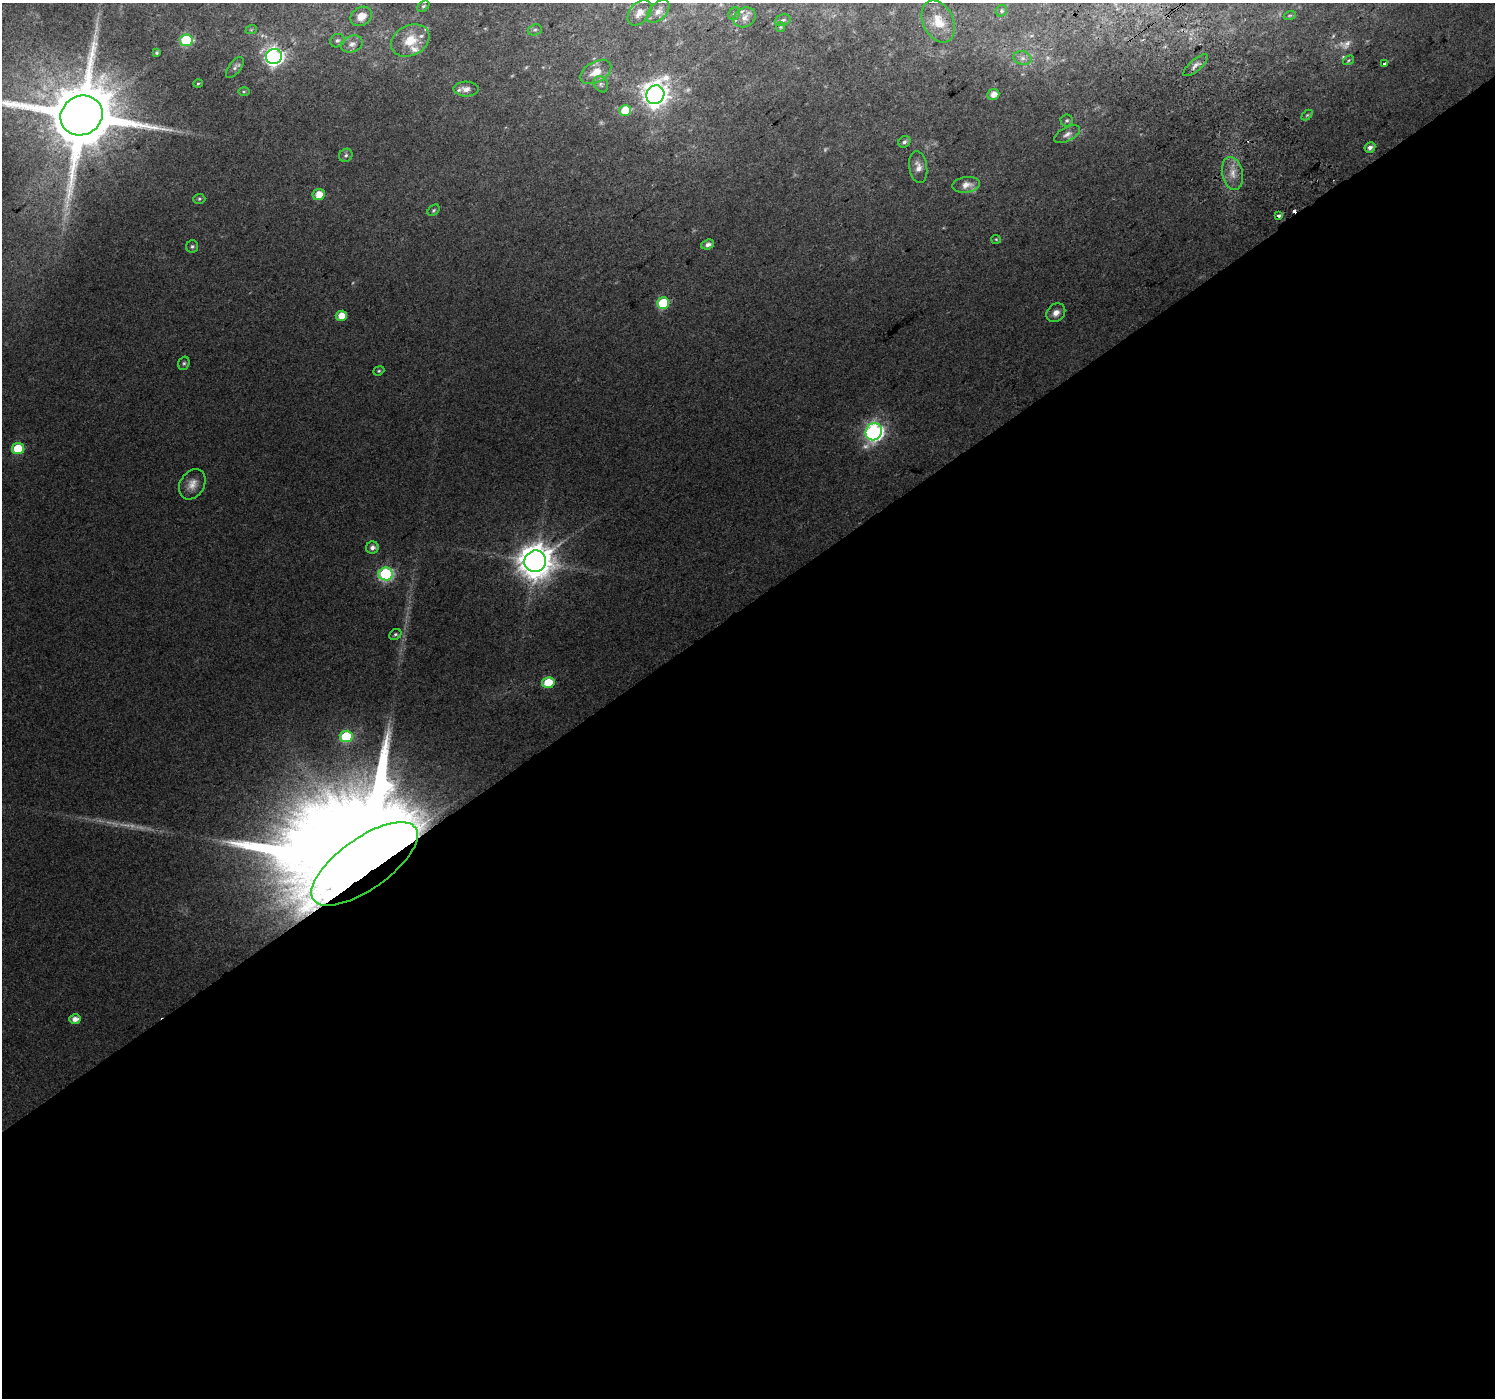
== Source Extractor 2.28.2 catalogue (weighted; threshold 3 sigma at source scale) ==
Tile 15 of 4 x 4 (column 3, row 4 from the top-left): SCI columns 3027-4519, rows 224-1619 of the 6047 x 5969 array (HDU 1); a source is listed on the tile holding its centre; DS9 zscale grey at full resolution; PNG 1497 x 1400 px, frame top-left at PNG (2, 3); each listed source drawn as its Kron ellipse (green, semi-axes under 4 px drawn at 4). Shown black and unused: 57% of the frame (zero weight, under 2 of 3 exposures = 2% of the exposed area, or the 3 px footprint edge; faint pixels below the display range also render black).
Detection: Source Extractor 2.28.2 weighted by HDU 2 'WHT'; one run over the whole footprint, this tile lists its part. Background 0.0471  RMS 0.011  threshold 0.0492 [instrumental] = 3 sigma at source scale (4.5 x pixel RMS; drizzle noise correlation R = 1.50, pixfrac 1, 0.0396/0.0396 arcsec/px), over >= 5 px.
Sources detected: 80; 9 too faint to see at this stretch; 1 cosmic-ray / hot-pixel residue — neither listed nor drawn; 5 inside a brighter listed object's ellipse — not listed separately; the other 65 listed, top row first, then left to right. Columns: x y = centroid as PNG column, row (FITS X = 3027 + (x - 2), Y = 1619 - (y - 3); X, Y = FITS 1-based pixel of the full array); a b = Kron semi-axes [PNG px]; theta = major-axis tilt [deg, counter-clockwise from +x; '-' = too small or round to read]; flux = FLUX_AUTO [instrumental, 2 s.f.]
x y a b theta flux
423 6 6 4 38 1.9
658 11 14 8 46 7.8
1001 11 6 5 - 1.9
639 13 14 9 49 9.8
734 14 6 5 - 2.3
1290 15 6 4 19 1.4
361 16 11 9 32 11
744 17 12 9 26 7.7
783 20 8 5 19 2.6
938 21 22 15 -64 20
781 27 5 4 - 1.2
251 30 6 3 19 0.99
535 30 7 5 20 2.4
186 40 6 6 - 90
337 41 7 6 - 2.9
410 41 20 15 27 23
352 44 11 8 19 6.2
157 53 4 4 - 1.5
274 57 8 7 - 420
1022 58 9 6 -15 4.6
1349 60 6 3 33 1.3
1384 63 3 3 - 6.3
1196 65 15 5 40 4.2
235 67 12 6 53 3.5
596 72 17 10 30 15
198 83 5 3 - 1.1
601 84 8 7 - 3.2
466 89 12 7 -1 6.9
244 92 6 4 0 1.5
655 95 9 8 - 1100
993 95 6 5 - 10
625 110 6 5 - 27
82 115 21 19 29 14000
1307 115 6 4 44 1.3
1067 120 6 6 - 2.1
1067 134 14 7 28 5.1
904 142 6 5 - 2.8
1370 147 5 5 - 4.1
346 155 7 6 - 2.8
918 167 16 9 -81 8
1232 173 17 10 -78 13
966 185 14 7 8 9.5
319 195 6 5 - 15
199 199 6 5 - 1.7
433 210 7 5 41 1.8
1279 216 4 3 - 6.7
996 239 5 4 - 1.1
708 245 6 5 - 4.7
192 246 6 6 - 2.2
663 303 6 5 - 55
1056 313 10 8 43 7.6
341 316 5 5 - 15
184 363 7 5 74 2
379 371 6 4 22 1.5
874 432 9 8 - 400
18 449 6 5 - 41
192 484 16 12 59 11
372 547 6 6 - 5.2
535 561 11 10 - 2500
386 574 7 6 - 170
395 634 6 5 - 2
548 683 6 5 - 31
346 736 6 6 - 61
365 864 62 25 35 96000
75 1019 6 5 - 8.4
Overlapping masked pixels (flux is a lower limit): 1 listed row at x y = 365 864
Isophote crosses this tile's border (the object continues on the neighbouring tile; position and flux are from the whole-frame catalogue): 1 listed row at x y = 82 115